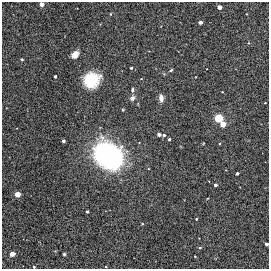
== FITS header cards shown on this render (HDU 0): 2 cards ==
NAXIS1  =                  267
NAXIS2  =                  267

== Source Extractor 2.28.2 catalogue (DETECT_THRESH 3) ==
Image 267 x 267 px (HDU 0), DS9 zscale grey, 1 PNG px = 1 image px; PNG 271 x 271 px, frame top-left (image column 1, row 267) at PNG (2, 2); no overlay
Background 6.67e-04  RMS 0.0061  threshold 0.0182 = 3 sigma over >= 5 px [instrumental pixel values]
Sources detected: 35; all 35 listed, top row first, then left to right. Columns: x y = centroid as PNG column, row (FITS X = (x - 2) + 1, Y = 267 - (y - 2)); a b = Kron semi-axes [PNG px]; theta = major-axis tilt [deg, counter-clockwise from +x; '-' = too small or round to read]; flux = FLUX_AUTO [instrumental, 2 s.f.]
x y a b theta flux
41 4 3 3 - 6.2
219 7 3 3 - 6.8
110 14 5 3 - 0.3
247 14 3 2 - 0.24
200 22 4 3 - 1.6
75 54 7 5 51 3.7
22 59 3 3 - 0.9
131 68 3 3 - 0.78
171 70 4 3 - 0.51
55 77 3 3 - 1.2
91 80 13 11 30 19
132 90 6 4 81 0.83
222 92 2 2 - 0.26
132 98 8 6 50 1.2
161 98 10 6 -86 1.8
218 118 4 3 - 85
223 124 4 3 - 16
159 134 3 3 - 3.7
164 135 3 3 - 1
169 139 3 3 - 1.3
63 141 3 3 - 1
219 144 3 2 - 0.33
108 156 16 12 -44 210
237 173 3 3 - 1.5
215 185 3 3 - 1.6
17 194 3 3 - 16
87 212 3 3 - 0.98
196 219 3 3 - 0.56
266 244 3 3 - 3.1
200 248 4 3 - 0.52
12 254 3 3 - 13
64 254 3 3 - 0.5
195 256 3 2 - 0.4
34 267 3 3 - 0.57
106 267 3 3 - 0.47
At the frame edge (FLAGS 8, measured only in part): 4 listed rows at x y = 41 4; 266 244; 34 267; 106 267